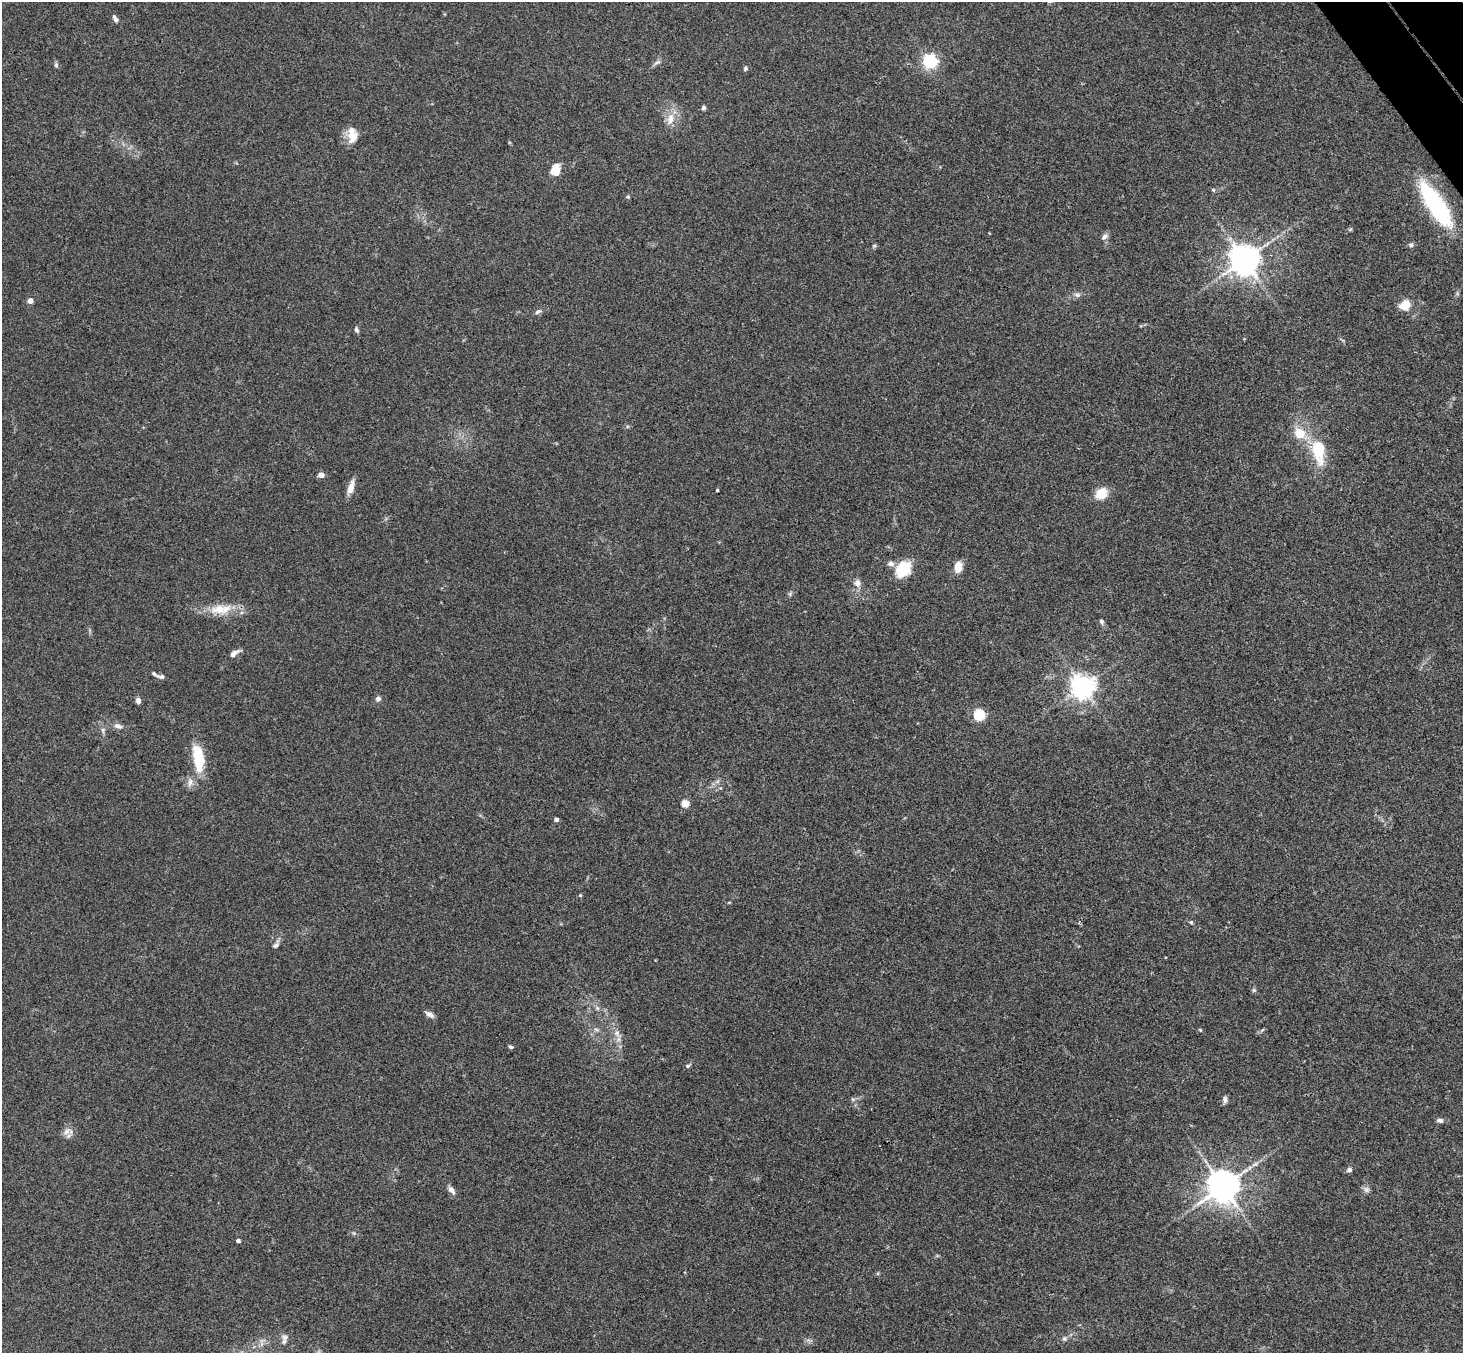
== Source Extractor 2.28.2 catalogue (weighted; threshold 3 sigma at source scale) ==
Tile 10 of 4 x 4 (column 2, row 3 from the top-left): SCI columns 1514-2974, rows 1682-3032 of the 5947 x 5928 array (HDU 1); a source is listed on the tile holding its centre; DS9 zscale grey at full resolution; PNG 1465 x 1355 px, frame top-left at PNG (2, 2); no overlay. Shown black and unused: <1% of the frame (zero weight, under 3 of 4 exposures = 6% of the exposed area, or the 3 px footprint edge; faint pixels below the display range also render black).
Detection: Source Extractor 2.28.2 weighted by HDU 2 'WHT'; one run over the whole footprint, this tile lists its part. Background 0.201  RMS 0.0082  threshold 0.0371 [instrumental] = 3 sigma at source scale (4.5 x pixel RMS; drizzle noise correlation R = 1.50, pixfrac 1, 0.05/0.05 arcsec/px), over >= 5 px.
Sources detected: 71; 1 too faint to see at this stretch — not listed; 4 inside a brighter listed object's ellipse — not listed separately; the other 66 listed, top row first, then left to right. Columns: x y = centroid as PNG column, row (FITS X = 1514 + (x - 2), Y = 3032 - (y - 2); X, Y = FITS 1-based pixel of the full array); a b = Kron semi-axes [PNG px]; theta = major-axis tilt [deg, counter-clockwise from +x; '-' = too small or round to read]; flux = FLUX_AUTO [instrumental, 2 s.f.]
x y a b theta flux
116 20 7 5 -29 2.3
930 61 6 6 - 200
657 62 10 5 32 2.4
56 65 7 5 -88 1.6
745 69 6 5 - 1.5
703 108 5 4 - 2
670 119 17 10 77 9.6
353 137 17 12 58 9.9
555 170 12 9 86 15
1213 190 5 4 - 1.1
628 197 5 5 - 1
1435 204 48 14 -58 100
1105 236 10 6 31 2.8
1411 245 6 6 - 2.1
874 246 6 4 18 1.1
1244 260 8 8 - 1500
1077 295 9 6 -17 2.7
30 301 4 4 - 6.5
1405 305 14 11 33 11
538 311 9 6 26 2.4
357 330 7 5 -69 2.1
1299 433 13 12 - 16
1319 450 27 14 -85 36
321 475 4 4 - 7.9
351 487 17 7 73 7.6
717 490 3 3 - 0.98
1101 494 14 11 33 15
958 567 11 8 79 11
903 569 20 15 53 23
857 583 11 8 -88 4.7
221 609 35 13 6 20
1102 621 7 5 -69 2
234 653 15 6 30 4.4
161 677 10 5 -9 2.6
1083 687 7 7 - 750
378 699 6 5 - 2.9
138 700 6 5 - 3.4
979 715 5 5 - 86
118 726 11 7 -16 4
103 730 8 6 81 2.2
198 758 34 13 -82 30
190 782 13 8 79 5
685 804 5 5 - 22
556 820 4 4 - 3
580 895 5 4 - 0.94
1191 922 5 4 - 1.2
276 945 12 7 53 3.2
1254 990 6 5 - 1.3
597 1008 6 5 - 1.7
429 1014 12 5 -30 3.4
596 1029 7 4 -19 1.5
1200 1030 6 3 -45 0.79
1262 1030 7 4 37 1.3
617 1033 15 7 -61 5.9
511 1047 6 4 -20 1.5
688 1066 7 5 25 1.5
1225 1100 9 6 88 2.8
1440 1120 8 5 -7 2.6
67 1131 13 7 33 4.7
1255 1164 11 5 30 3.4
1349 1170 6 5 - 2.6
1223 1187 9 9 - 1700
451 1190 12 7 -52 4
238 1241 4 3 - 2.6
285 1337 11 10 - 3.9
1064 1339 7 7 - 2
Overlapping masked pixels (flux is a lower limit): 1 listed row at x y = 1435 204